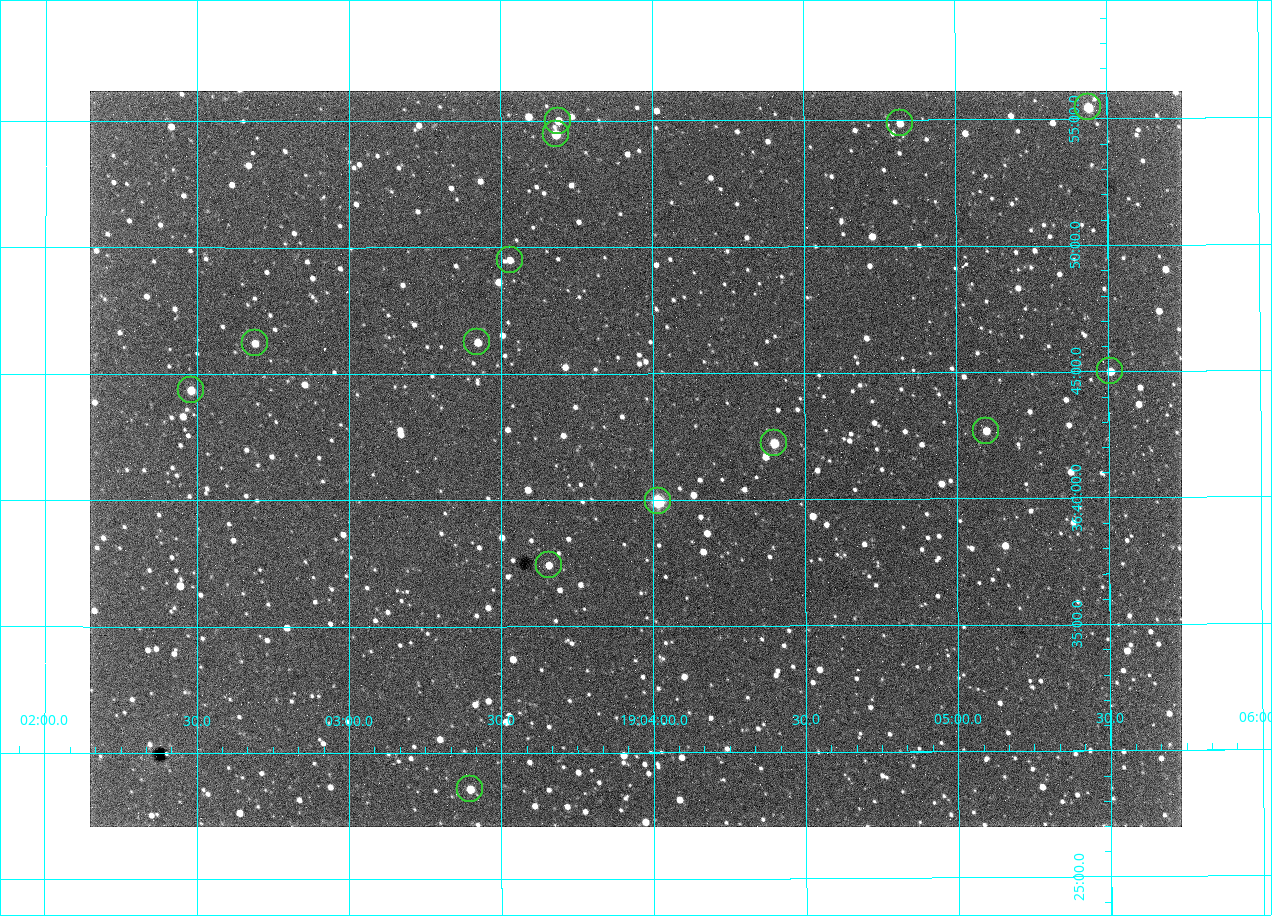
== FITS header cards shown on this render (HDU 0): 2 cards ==
NAXIS1  =                 1092 /fastest changing axis
NAXIS2  =                  736 /next to fastest changing axis

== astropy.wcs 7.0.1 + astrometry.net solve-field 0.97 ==
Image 1092 x 736 px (HDU 0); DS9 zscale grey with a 90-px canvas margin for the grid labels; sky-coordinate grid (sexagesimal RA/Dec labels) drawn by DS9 from the SOLVED WCS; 14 Tycho-2 reference stars matched to detected sources circled (green)
Header WCS: none
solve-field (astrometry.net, Tycho-2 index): SOLVED blind (the file carries no WCS)
Solved WCS: RA---TAN-SIP/DEC--TAN-SIP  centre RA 19:03:57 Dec +36:42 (285.99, +36.69 deg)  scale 2.37 arcsec/px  FOV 43.2' x 29.1'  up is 0 deg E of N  parity flipped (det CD > 0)
(file carries no celestial WCS; the grid is the blind solution)
Tycho-2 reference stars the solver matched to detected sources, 14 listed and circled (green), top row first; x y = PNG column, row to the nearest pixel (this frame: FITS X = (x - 90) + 1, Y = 736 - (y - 91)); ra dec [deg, ICRS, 3 dp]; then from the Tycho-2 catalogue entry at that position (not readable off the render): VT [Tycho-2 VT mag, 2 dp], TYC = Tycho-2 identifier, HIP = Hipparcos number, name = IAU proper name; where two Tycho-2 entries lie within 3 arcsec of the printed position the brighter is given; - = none
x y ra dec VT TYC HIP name
1088 107 286.360 +36.924 9.83 2652-14-1 - -
558 121 285.922 +36.917 10.48 2652-1249-1 - -
900 123 286.204 +36.915 10.94 2652-350-1 - -
556 134 285.920 +36.908 9.57 2652-218-1 - -
510 260 285.882 +36.825 10.95 2652-329-1 - -
477 342 285.856 +36.771 11.11 2652-1253-1 - -
255 343 285.672 +36.770 11.14 2651-2527-1 - -
1110 371 286.377 +36.750 10.72 2652-110-1 - -
191 390 285.620 +36.739 11.03 2651-1906-1 - -
986 431 286.274 +36.711 10.88 2652-1070-1 - -
774 443 286.100 +36.704 10.14 2652-1649-1 - -
658 501 286.004 +36.666 8.52 2652-1368-1 - -
549 565 285.914 +36.624 11.11 2652-845-1 - -
470 789 285.849 +36.476 10.21 2652-1424-1 - -